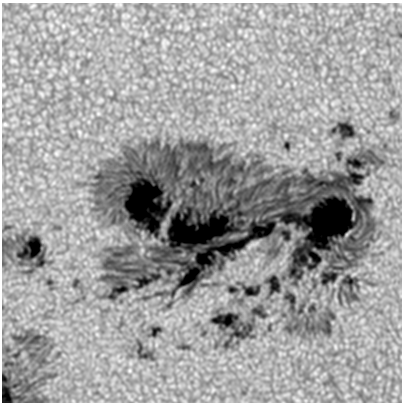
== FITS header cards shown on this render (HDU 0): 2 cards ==
NAXIS1  =                  400
NAXIS2  =                  400

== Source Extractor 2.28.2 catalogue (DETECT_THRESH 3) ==
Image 400 x 400 px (HDU 0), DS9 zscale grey, 1 PNG px = 1 image px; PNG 404 x 404 px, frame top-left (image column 1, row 400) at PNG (2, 3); no overlay
Background 1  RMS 0.074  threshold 0.223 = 3 sigma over >= 5 px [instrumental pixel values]
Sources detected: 4; all 4 listed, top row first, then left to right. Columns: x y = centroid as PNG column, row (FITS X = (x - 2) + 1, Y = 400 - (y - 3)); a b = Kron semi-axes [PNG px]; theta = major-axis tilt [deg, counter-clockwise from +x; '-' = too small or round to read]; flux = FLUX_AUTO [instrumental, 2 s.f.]
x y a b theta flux
243 154 7 4 1 9.3
253 245 12 4 30 28
256 261 12 8 58 40
46 392 8 4 36 12